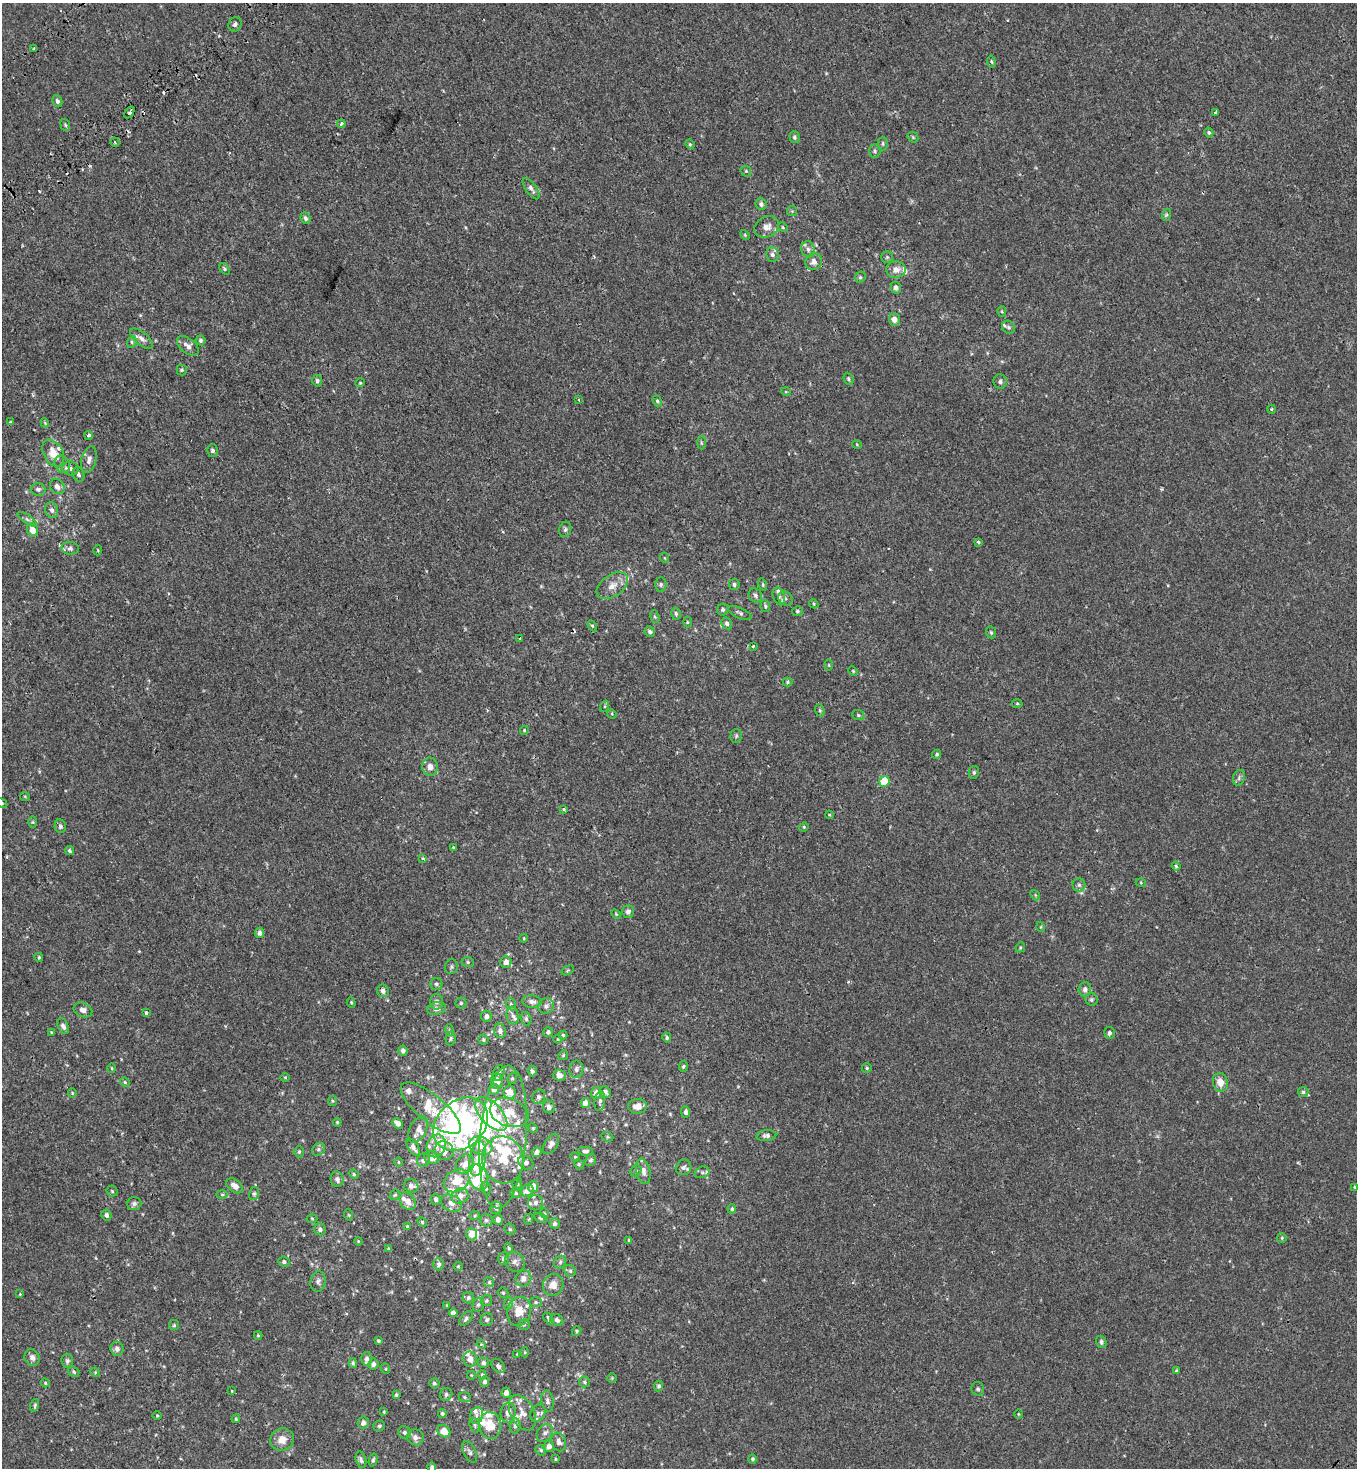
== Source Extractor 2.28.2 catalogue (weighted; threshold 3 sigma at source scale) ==
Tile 11 of 4 x 4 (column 3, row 3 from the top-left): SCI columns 3075-4429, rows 1712-3177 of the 6216 x 6288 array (HDU 1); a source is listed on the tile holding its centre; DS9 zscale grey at full resolution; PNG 1359 x 1470 px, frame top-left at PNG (2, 3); each listed source drawn as its Kron ellipse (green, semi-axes under 4 px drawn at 4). Shown black and unused: <1% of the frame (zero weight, under 2 of 3 exposures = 11% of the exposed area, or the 3 px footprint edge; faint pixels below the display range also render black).
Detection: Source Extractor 2.28.2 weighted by HDU 2 'WHT'; one run over the whole footprint, this tile lists its part. Background 2.39e-04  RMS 0.0033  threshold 0.015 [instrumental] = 3 sigma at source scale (4.5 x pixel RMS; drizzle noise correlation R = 1.50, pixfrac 1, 0.0396/0.0396 arcsec/px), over >= 5 px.
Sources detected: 411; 3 inside a brighter object's white glare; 7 cosmic-ray / hot-pixel residue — neither listed nor drawn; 48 inside a brighter listed object's ellipse — not listed separately; the other 353 listed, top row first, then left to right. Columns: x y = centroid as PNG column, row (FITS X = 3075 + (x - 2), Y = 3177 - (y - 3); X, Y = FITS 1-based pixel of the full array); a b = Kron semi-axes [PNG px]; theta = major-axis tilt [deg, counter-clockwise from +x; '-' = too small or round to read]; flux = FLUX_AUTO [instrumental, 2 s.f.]
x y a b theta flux
235 24 7 6 - 0.93
34 48 3 2 - 0.65
991 61 6 4 -80 0.45
57 101 6 5 - 0.98
129 112 6 3 55 0.81
1215 112 3 3 - 1.3
341 124 4 4 - 0.65
65 125 6 4 -68 0.48
1209 133 5 4 - 0.5
795 137 6 5 - 0.79
913 137 6 4 -45 0.4
115 142 5 3 - 0.38
690 144 5 4 - 0.37
883 144 7 5 -90 0.56
875 151 6 5 - 0.69
746 171 6 5 - 0.43
531 189 12 5 -55 1.2
761 204 6 5 - 0.97
792 211 5 5 - 0.44
1166 215 6 4 71 0.48
305 218 6 4 -66 0.92
767 227 13 10 30 2.4
783 227 5 4 - 0.39
745 235 6 3 -46 0.35
808 249 8 6 -75 1.2
772 254 7 6 - 1
887 257 6 6 - 0.56
814 262 8 8 - 1.8
225 269 6 4 -54 0.48
896 270 10 8 5 2.6
860 277 6 5 - 0.5
896 288 6 5 - 1.2
1002 312 5 4 - 0.36
894 320 6 5 - 2.1
1008 327 7 6 - 0.68
141 339 14 6 -40 1.6
201 340 5 5 - 0.58
132 342 6 4 65 0.49
188 346 12 7 -38 1.9
182 370 5 5 - 0.51
848 379 6 4 -65 0.56
317 381 6 5 - 0.69
1000 381 7 7 - 1.1
360 383 5 3 - 0.29
786 392 5 3 - 0.25
579 399 3 3 - 1.3
657 401 6 4 -68 0.52
1271 409 4 3 - 0.33
11 422 3 3 - 0.43
45 423 4 3 - 0.31
89 435 4 4 - 0.74
701 443 7 3 -90 0.4
857 445 5 3 - 0.26
213 451 6 5 - 0.8
53 453 14 9 -61 4.5
89 459 13 7 76 1.8
62 464 9 7 -61 1.3
71 468 8 7 - 1.2
78 474 7 5 -69 0.88
57 487 8 6 -50 1.6
38 489 7 6 - 0.93
52 510 8 6 -71 1.1
27 519 11 4 -34 0.94
565 529 8 6 71 0.75
33 530 6 5 - 3.3
978 542 3 3 - 0.58
70 548 9 6 -7 0.92
98 550 5 3 - 0.28
665 558 5 3 - 0.26
661 584 7 5 89 0.7
763 584 6 4 -72 0.4
734 585 5 5 - 0.65
612 586 17 10 35 3.2
755 595 7 6 - 0.92
779 596 9 6 -72 0.9
785 599 8 6 -42 0.79
814 604 5 3 - 0.31
765 606 6 4 -79 0.52
723 610 6 5 - 0.74
797 611 5 5 - 0.54
740 613 13 5 -25 0.84
676 614 6 4 -75 0.62
655 616 6 4 -70 0.4
687 622 5 3 - 0.31
727 623 6 5 - 0.99
592 626 6 4 -58 0.44
650 632 5 4 - 0.72
991 632 6 4 -68 0.47
520 638 3 3 - 1.2
753 646 3 3 - 0.8
829 665 5 3 - 0.3
853 671 5 3 - 0.32
788 682 5 4 - 0.4
1017 703 5 3 - 0.3
605 706 6 4 72 0.39
820 710 6 4 -70 0.47
612 714 5 4 - 0.31
858 715 6 5 - 0.5
524 730 4 4 - 0.31
736 736 7 5 87 0.55
937 754 5 4 - 0.49
430 767 9 8 - 1.8
974 772 6 5 - 0.61
1239 778 8 6 71 0.83
884 781 5 5 - 7.8
25 796 5 4 - 0.33
2 803 6 4 -28 0.46
564 809 3 3 - 1
829 815 4 4 - 0.42
33 822 6 4 -90 0.4
60 826 7 5 -76 0.88
804 827 5 4 - 0.35
453 847 3 3 - 0.44
69 851 5 4 - 0.63
423 858 3 3 - 0.6
1176 866 4 4 - 0.5
1141 883 5 3 - 0.28
1079 885 6 6 - 0.77
1035 895 6 4 -50 0.44
628 911 6 5 - 1.2
616 914 6 3 -45 0.35
1041 927 5 3 - 0.27
259 933 5 4 - 1.4
524 938 4 3 - 0.26
1020 947 5 4 - 0.42
39 957 4 3 - 0.36
468 962 6 5 - 0.59
506 962 6 5 - 1.8
451 967 7 6 - 0.66
568 970 6 4 31 0.35
436 984 6 6 - 0.76
1085 989 7 6 - 1.4
383 991 6 5 - 1.1
1091 999 6 6 - 0.61
436 1002 7 6 - 1.1
532 1002 9 6 -5 1.3
351 1003 5 4 - 0.41
461 1003 5 5 - 0.52
511 1004 6 4 -70 0.56
546 1006 8 7 - 1.2
436 1009 9 6 14 1.4
83 1010 9 7 -23 1.6
146 1013 3 3 - 3.6
486 1016 5 5 - 1.1
513 1016 9 6 -80 1.1
526 1019 7 5 -74 0.6
63 1026 8 5 -63 1.2
449 1030 6 4 -70 0.44
500 1031 7 6 - 1.3
51 1032 4 3 - 0.22
548 1032 5 5 - 0.74
1109 1033 6 5 - 1
563 1035 4 4 - 0.41
667 1037 5 4 - 0.63
451 1038 7 4 84 0.57
558 1039 4 3 - 0.23
483 1040 5 5 - 0.44
403 1051 5 4 - 0.98
563 1055 5 4 - 0.36
683 1066 5 4 - 0.49
112 1068 5 3 - 0.3
867 1068 5 4 - 0.44
576 1069 9 7 80 1.1
532 1071 5 4 - 0.82
499 1073 8 5 64 0.76
559 1075 6 5 - 1.6
285 1077 5 3 - 0.27
512 1078 6 4 69 0.45
497 1081 8 6 89 2
125 1082 5 4 - 0.39
1220 1082 9 7 -77 3.3
494 1089 5 5 - 1.3
510 1092 6 6 - 3.8
605 1092 6 5 - 0.84
1303 1092 5 5 - 0.5
72 1093 4 4 - 0.32
596 1093 6 5 - 1.5
539 1097 7 6 - 0.88
332 1101 5 4 - 0.39
600 1101 10 5 82 0.8
585 1103 5 4 - 1.8
637 1106 9 7 3 2.4
549 1107 6 5 - 1.2
431 1108 37 13 -39 10
686 1112 6 4 -84 1
509 1113 20 14 -19 6.4
491 1114 20 11 -48 17
337 1122 4 4 - 0.33
398 1123 6 4 -41 1.7
461 1124 30 23 43 99
533 1128 5 4 - 0.37
418 1129 14 8 64 1.9
766 1136 10 5 4 1
503 1137 71 23 85 29
607 1137 6 4 -21 0.47
551 1144 11 6 57 1.4
436 1146 11 9 67 2.8
481 1146 12 9 -19 4
413 1147 10 5 -57 1.3
318 1149 7 6 - 0.74
444 1151 10 9 - 2.7
586 1151 7 4 0 0.8
299 1152 5 4 - 0.51
537 1152 5 4 - 1.5
575 1157 5 4 - 0.4
432 1158 8 6 -19 2.6
478 1159 17 8 80 3.1
423 1160 7 6 - 0.99
503 1160 24 20 -79 9.8
591 1160 6 5 - 0.55
398 1162 5 3 - 0.3
526 1163 8 6 -34 1.3
465 1164 10 8 52 2.4
579 1164 5 4 - 0.47
684 1167 8 7 - 1.1
636 1171 6 5 - 0.52
643 1171 13 7 -77 2
702 1172 7 5 21 0.71
354 1174 5 4 - 0.36
478 1177 13 9 -66 4.8
337 1179 7 6 - 1.2
457 1181 13 10 33 5.9
517 1184 5 5 - 0.41
235 1186 9 6 -37 2.2
411 1186 7 6 - 1.5
533 1186 5 5 - 2
1355 1187 4 4 - 0.39
486 1188 6 4 -71 0.44
112 1191 5 5 - 0.52
527 1191 6 5 - 2.3
516 1193 5 5 - 0.48
254 1194 6 5 - 0.56
222 1195 6 4 -1 0.52
395 1195 6 4 43 0.4
460 1196 9 7 26 2.1
436 1199 6 5 - 0.75
408 1201 10 7 -55 2.5
451 1203 11 8 -25 2
536 1203 8 7 - 1.3
134 1204 7 6 - 0.91
496 1208 6 5 - 1.2
732 1209 5 4 - 0.6
544 1213 5 3 - 0.3
106 1215 5 5 - 0.87
349 1215 6 3 -71 0.29
475 1215 5 3 - 0.31
312 1218 5 3 - 0.3
540 1218 7 4 -26 0.43
529 1219 6 3 70 0.28
486 1220 6 6 - 0.69
498 1220 5 4 - 1.1
422 1222 5 4 - 0.39
555 1223 5 5 - 0.97
407 1226 4 3 - 0.27
320 1229 6 6 - 0.93
510 1229 6 5 - 0.51
472 1234 6 5 - 2.8
1282 1238 5 5 - 0.35
629 1240 4 4 - 0.37
358 1241 4 3 - 0.28
509 1248 5 4 - 0.43
389 1249 4 3 - 0.48
504 1259 6 5 - 0.92
284 1262 6 5 - 0.78
515 1262 10 9 - 1.5
560 1262 7 5 48 0.68
439 1264 6 5 - 0.83
458 1266 4 4 - 0.32
570 1271 6 5 - 0.65
523 1278 8 7 - 1.8
318 1281 10 7 81 1.3
489 1282 5 5 - 0.46
553 1285 11 10 - 3
503 1293 5 4 - 0.46
20 1294 3 3 - 0.22
468 1298 6 5 - 0.8
486 1301 5 5 - 0.54
536 1302 6 5 - 0.5
509 1303 6 4 72 0.47
447 1305 4 4 - 0.26
478 1305 7 5 74 0.7
519 1311 14 12 75 5.2
453 1313 4 4 - 1.5
548 1318 7 4 -60 0.74
466 1319 8 5 50 0.86
487 1320 7 6 - 0.72
557 1320 7 5 -35 0.97
174 1325 5 5 - 0.44
524 1325 5 5 - 0.46
577 1331 5 4 - 0.41
258 1335 4 4 - 0.35
378 1341 3 3 - 0.42
1101 1342 6 5 - 0.82
481 1344 5 4 - 0.34
117 1349 7 6 - 1.4
525 1352 5 3 - 0.3
517 1354 3 3 - 0.22
32 1358 9 7 -64 1.3
367 1359 7 5 89 1.2
470 1359 7 7 - 1.9
67 1361 7 6 - 0.86
353 1363 5 4 - 0.49
483 1363 6 5 - 0.71
373 1364 5 5 - 1.3
498 1366 8 6 -47 0.92
386 1369 5 3 - 0.31
1176 1370 4 3 - 0.36
74 1372 6 4 -36 0.56
95 1372 5 4 - 0.31
471 1375 4 3 - 0.2
482 1375 4 4 - 0.79
612 1378 5 4 - 0.32
485 1382 5 4 - 0.78
584 1382 5 5 - 0.58
45 1383 4 4 - 0.34
434 1383 5 5 - 0.64
659 1386 5 4 - 0.69
978 1389 7 6 - 0.63
232 1391 4 2 - 0.29
506 1393 5 4 - 1.6
446 1394 6 6 - 0.77
396 1395 4 3 - 0.53
465 1397 6 5 - 0.47
547 1401 10 6 -81 1.2
35 1405 6 4 72 0.49
384 1412 4 3 - 0.29
508 1413 10 7 77 2.1
522 1413 19 12 -63 3.7
538 1413 9 7 55 1.1
442 1414 4 4 - 0.58
1018 1414 4 3 - 0.24
157 1415 5 3 - 0.28
476 1415 8 6 70 1.2
236 1419 4 4 - 0.35
363 1423 6 5 - 1.4
475 1425 7 5 -71 0.71
490 1425 13 11 -83 6.3
379 1426 6 5 - 0.54
515 1426 8 5 89 0.83
444 1431 7 5 -40 4.1
405 1432 6 6 - 0.81
545 1433 9 7 50 1.5
415 1437 8 8 - 1.7
282 1440 12 11 - 3.3
559 1442 9 7 -69 1.5
549 1447 5 5 - 1.9
541 1450 6 4 -46 0.49
470 1452 12 6 -65 0.98
555 1459 4 3 - 0.32
753 1459 5 4 - 0.64
361 1460 8 5 -76 0.94
373 1460 6 4 75 0.55
432 1467 5 4 - 0.63
Overlapping masked pixels (flux is a lower limit): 2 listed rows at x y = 814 262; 461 1124
Isophote crosses this tile's border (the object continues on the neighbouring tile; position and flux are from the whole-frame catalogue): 2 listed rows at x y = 2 803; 432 1467